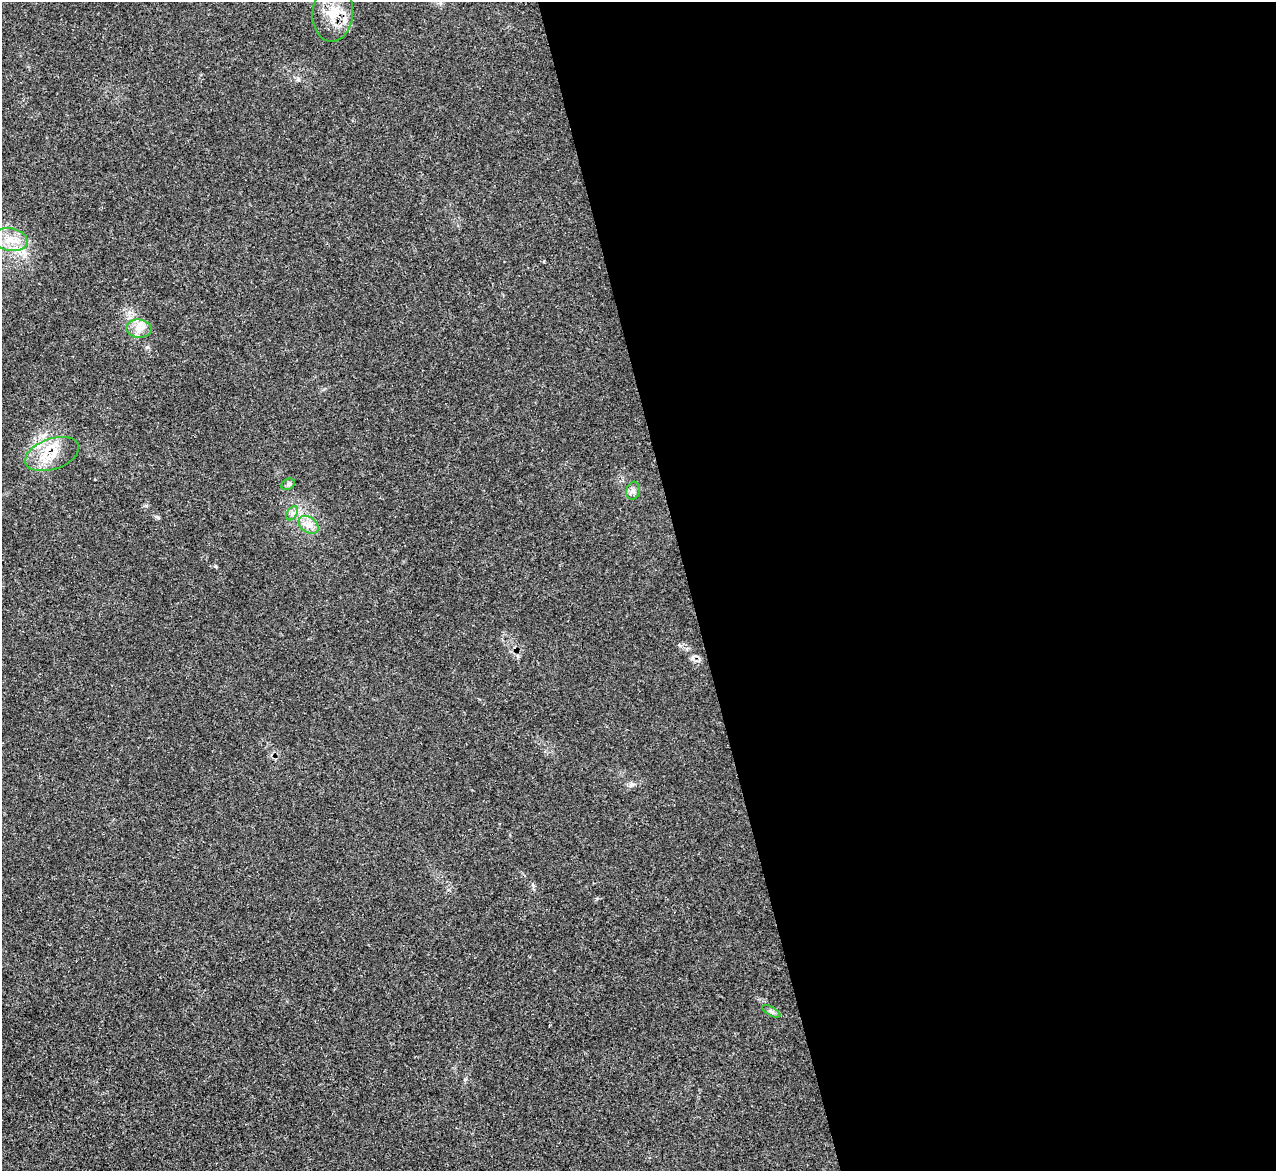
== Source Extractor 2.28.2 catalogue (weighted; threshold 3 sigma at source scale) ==
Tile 8 of 4 x 4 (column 4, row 2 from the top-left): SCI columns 3835-5108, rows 2604-3772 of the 5114 x 5093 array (HDU 1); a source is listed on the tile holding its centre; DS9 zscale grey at full resolution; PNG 1278 x 1173 px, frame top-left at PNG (2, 2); each listed source drawn as its Kron ellipse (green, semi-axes under 4 px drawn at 4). Shown black and unused: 46% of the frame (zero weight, under 3 of 5 exposures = <1% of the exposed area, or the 3 px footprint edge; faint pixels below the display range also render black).
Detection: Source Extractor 2.28.2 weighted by HDU 2 'WHT'; one run over the whole footprint, this tile lists its part. Background 0.0168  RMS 0.0029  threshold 0.0128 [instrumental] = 3 sigma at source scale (4.5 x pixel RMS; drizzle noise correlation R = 1.50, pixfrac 1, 0.05/0.05 arcsec/px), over >= 5 px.
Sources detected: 11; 2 inside a brighter listed object's ellipse — not listed separately; the other 9 listed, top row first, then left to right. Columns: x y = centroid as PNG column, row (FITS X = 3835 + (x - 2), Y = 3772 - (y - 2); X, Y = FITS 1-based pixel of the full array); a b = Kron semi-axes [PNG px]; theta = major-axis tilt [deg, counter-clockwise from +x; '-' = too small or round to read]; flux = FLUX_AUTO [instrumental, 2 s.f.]
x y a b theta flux
333 14 28 20 85 7.8
10 239 17 11 -12 4.3
139 329 12 9 -5 2.6
52 454 28 15 19 7.5
288 484 7 5 31 0.63
633 491 9 7 76 1.1
292 513 8 5 56 0.87
308 525 11 7 -37 2
771 1011 10 4 -30 0.72
Overlapping masked pixels (flux is a lower limit): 1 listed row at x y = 333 14